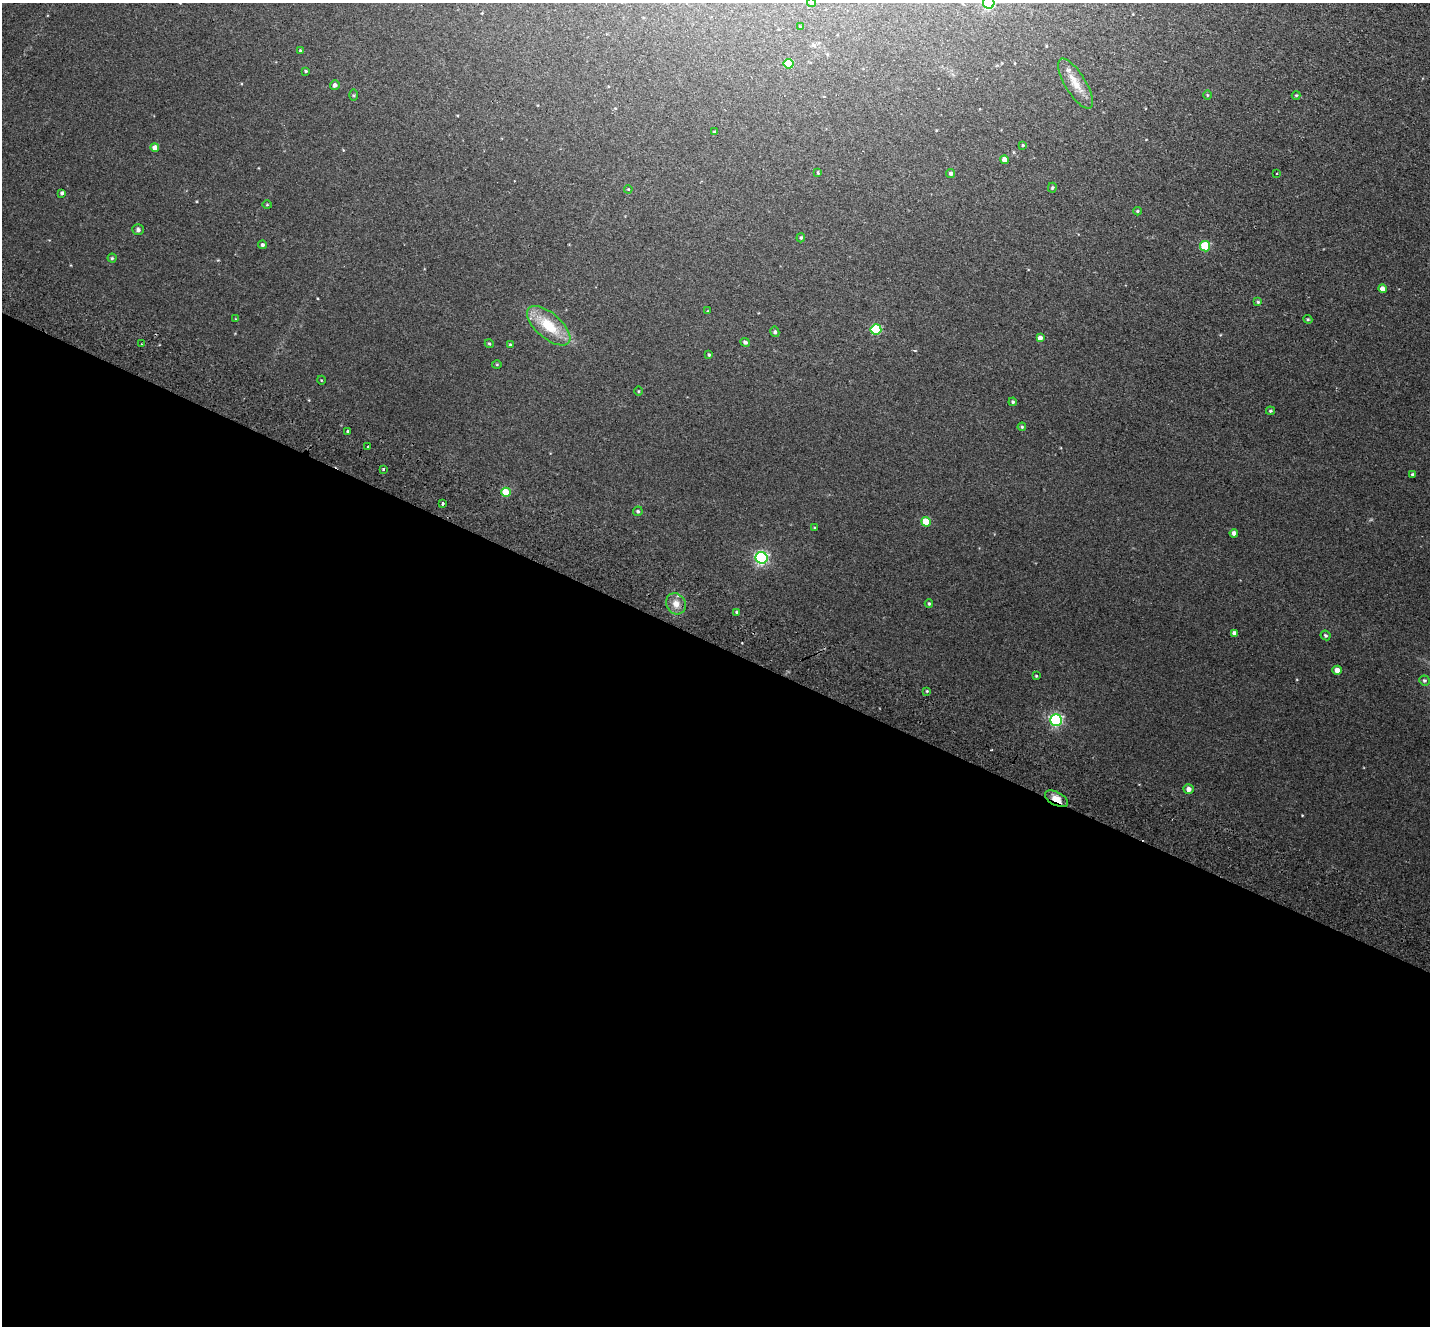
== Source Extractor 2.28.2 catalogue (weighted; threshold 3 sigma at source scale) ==
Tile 14 of 4 x 4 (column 2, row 4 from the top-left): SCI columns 1459-2886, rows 335-1658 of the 5774 x 5829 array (HDU 1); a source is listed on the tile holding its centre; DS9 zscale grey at full resolution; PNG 1432 x 1328 px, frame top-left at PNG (2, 3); each listed source drawn as its Kron ellipse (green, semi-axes under 4 px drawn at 4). Shown black and unused: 52% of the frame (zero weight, under 2 of 3 exposures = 3% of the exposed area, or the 3 px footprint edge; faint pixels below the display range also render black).
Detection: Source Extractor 2.28.2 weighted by HDU 2 'WHT'; one run over the whole footprint, this tile lists its part. Background 0.088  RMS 0.012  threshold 0.0529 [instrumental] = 3 sigma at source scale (4.5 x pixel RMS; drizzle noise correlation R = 1.50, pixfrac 1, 0.05/0.05 arcsec/px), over >= 5 px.
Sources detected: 72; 1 cosmic-ray / hot-pixel residue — neither listed nor drawn; the other 71 listed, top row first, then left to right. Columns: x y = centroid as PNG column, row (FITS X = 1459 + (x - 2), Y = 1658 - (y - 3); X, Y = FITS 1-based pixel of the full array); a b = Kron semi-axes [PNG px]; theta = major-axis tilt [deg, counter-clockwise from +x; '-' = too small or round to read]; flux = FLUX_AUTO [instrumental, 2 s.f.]
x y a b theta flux
812 3 4 4 - 1.9
989 3 6 5 - 110
801 27 4 3 - 1.2
300 51 4 3 - 1.7
789 64 5 5 - 42
306 71 3 3 - 1.3
1075 84 28 10 -58 17
335 85 5 5 - 3.8
354 95 6 4 -90 1.3
1207 95 5 3 - 1.1
1296 95 4 4 - 1.1
714 132 4 3 - 1.7
1023 145 4 3 - 1
155 147 4 4 - 7.6
1004 160 4 4 - 8.1
818 173 4 3 - 1.2
951 173 5 4 - 2.3
1277 173 3 3 - 3.3
1052 188 5 4 - 1.4
628 189 4 3 - 0.85
62 193 4 3 - 2.4
267 205 5 3 - 1
1138 211 4 4 - 1.4
138 230 6 5 - 2.6
801 238 4 4 - 1.6
262 245 4 4 - 2.2
1205 246 5 5 - 52
112 258 4 4 - 1.5
1382 289 4 4 - 7.5
1258 302 4 3 - 1.3
708 311 4 3 - 0.8
236 319 3 3 - 0.77
1308 319 4 4 - 1.2
549 326 26 12 -41 37
876 329 5 5 - 67
775 332 5 4 - 2.4
1040 338 4 4 - 5.7
745 342 5 4 - 2.6
142 344 2 2 - 1.1
489 344 4 4 - 1.3
510 344 4 4 - 1
709 355 3 3 - 1.5
497 364 5 3 - 1
321 380 4 3 - 0.81
638 391 5 3 - 0.91
1013 402 4 3 - 1.9
1270 411 4 3 - 1.4
1022 427 4 4 - 1.3
348 431 3 2 - 1.3
368 446 3 2 - 1.5
383 469 3 3 - 1.5
1413 474 3 3 - 2
506 492 5 4 - 34
443 503 3 3 - 3.8
638 511 5 4 - 1.9
926 522 5 4 - 28
815 528 3 3 - 1.1
1234 533 4 4 - 4.1
762 558 6 6 - 220
676 604 11 9 -57 8.5
929 604 4 3 - 1.3
737 612 4 4 - 1.8
1234 633 4 4 - 3.5
1326 635 5 4 - 1.8
1337 670 5 4 - 7.5
1036 676 3 3 - 1.1
1424 680 5 5 - 2
927 691 4 3 - 1.1
1056 720 6 5 - 190
1189 789 5 5 - 5.9
1057 799 12 6 -29 11
Overlapping masked pixels (flux is a lower limit): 1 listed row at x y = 1057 799
Isophote crosses this tile's border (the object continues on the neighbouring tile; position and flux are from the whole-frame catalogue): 2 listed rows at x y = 812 3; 989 3